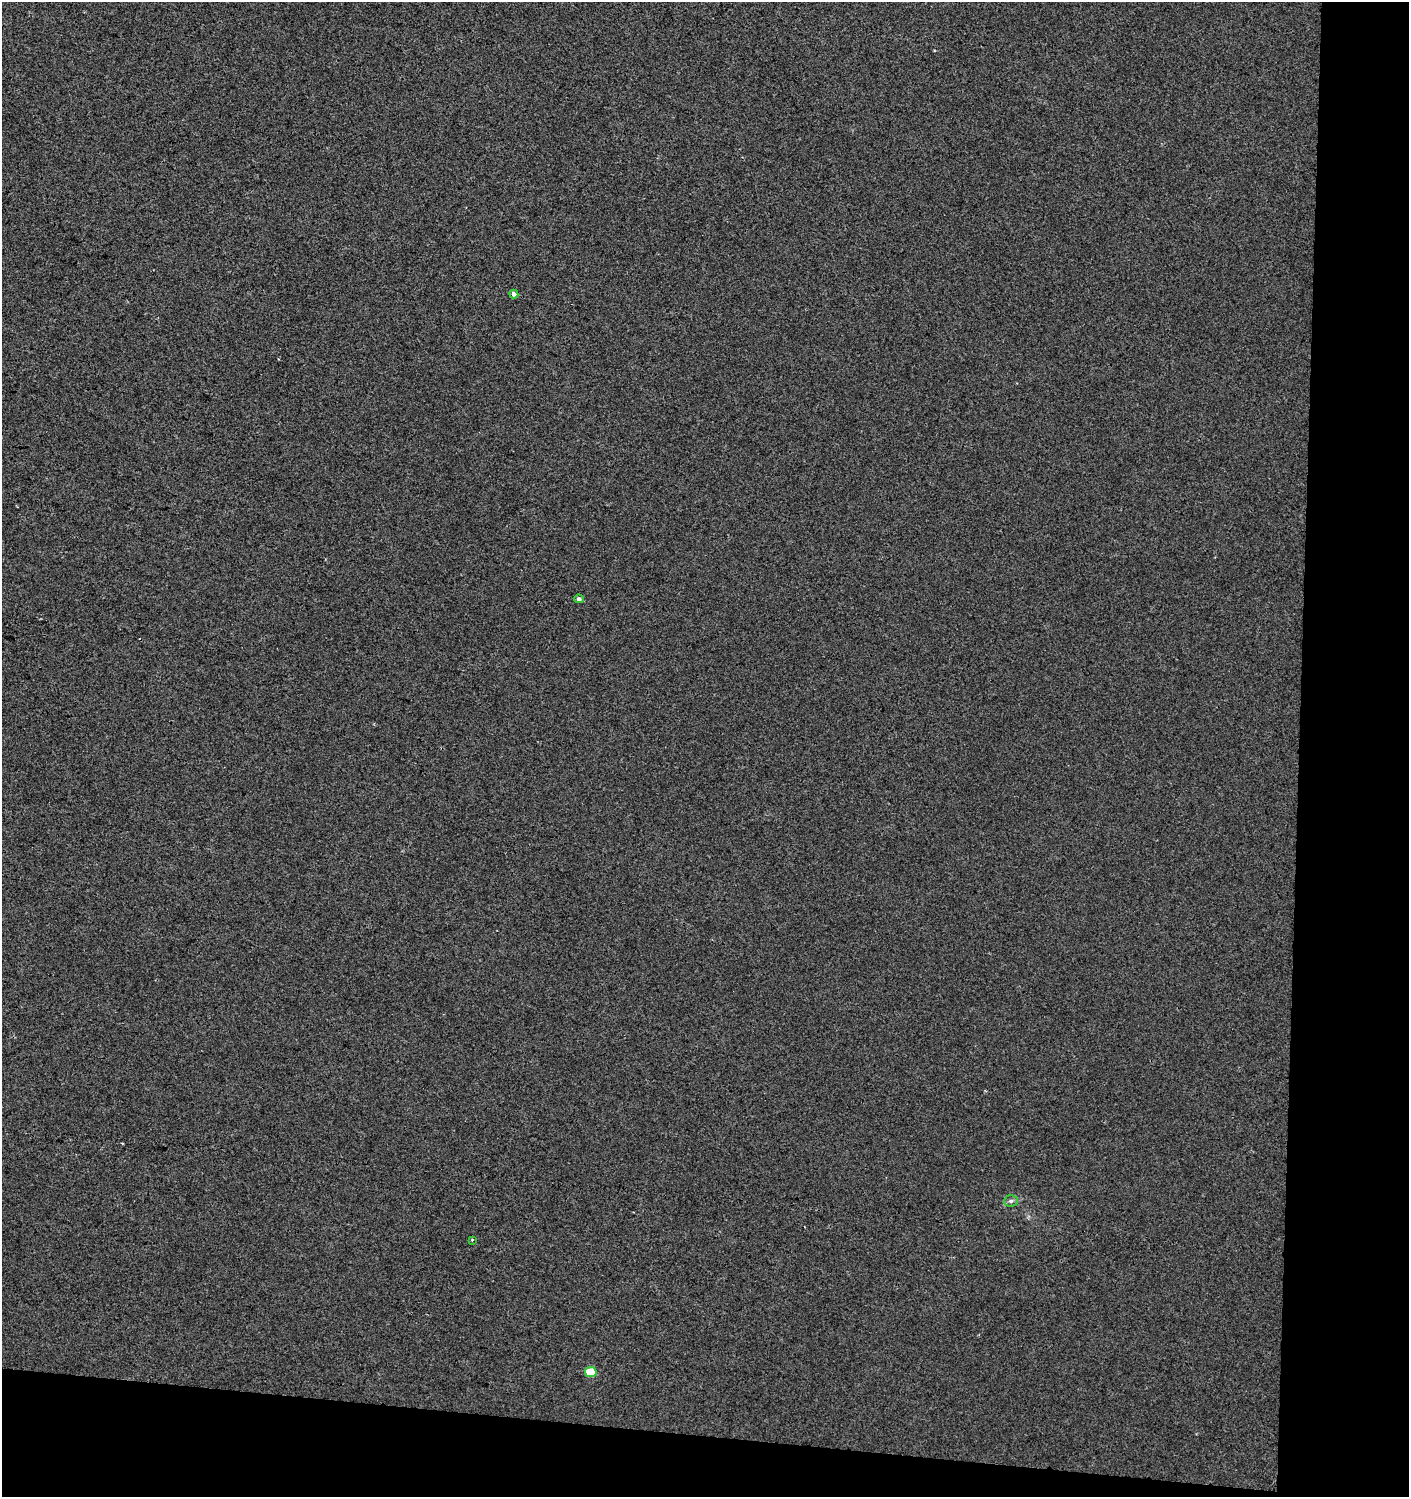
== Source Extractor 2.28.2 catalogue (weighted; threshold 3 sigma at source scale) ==
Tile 9 of 3 x 3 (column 3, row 3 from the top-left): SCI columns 3098-4504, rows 1-1495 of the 4734 x 4494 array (HDU 1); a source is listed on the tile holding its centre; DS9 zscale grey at full resolution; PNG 1411 x 1499 px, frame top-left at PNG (2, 2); each listed source drawn as its Kron ellipse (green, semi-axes under 4 px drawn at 4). Shown black and unused: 12% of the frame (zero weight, under 2 of 3 exposures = <1% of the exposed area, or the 3 px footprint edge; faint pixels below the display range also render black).
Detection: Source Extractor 2.28.2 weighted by HDU 2 'WHT'; one run over the whole footprint, this tile lists its part. Background 0.00371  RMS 0.0062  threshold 0.0277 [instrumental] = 3 sigma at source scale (4.5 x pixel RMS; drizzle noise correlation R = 1.50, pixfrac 1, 0.0396/0.0396 arcsec/px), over >= 5 px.
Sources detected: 5; all 5 listed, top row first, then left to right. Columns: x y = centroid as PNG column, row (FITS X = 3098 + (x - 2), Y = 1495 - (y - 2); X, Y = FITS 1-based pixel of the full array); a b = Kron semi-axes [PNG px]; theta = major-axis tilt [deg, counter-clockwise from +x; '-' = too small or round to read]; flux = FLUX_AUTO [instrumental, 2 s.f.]
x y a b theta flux
514 294 4 4 - 8.5
579 599 5 4 - 1.8
1011 1201 7 6 - 1.5
472 1240 3 3 - 0.85
591 1372 5 5 - 24